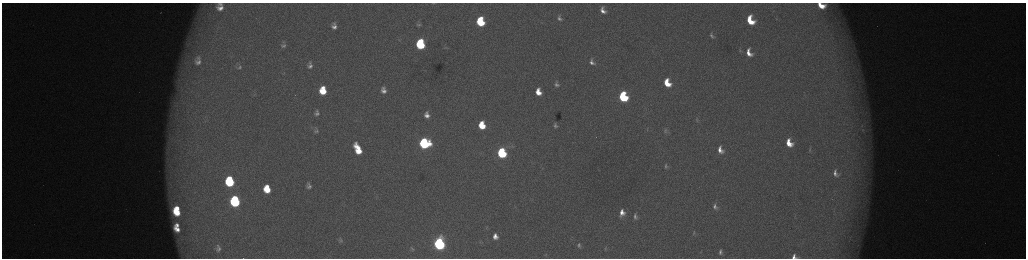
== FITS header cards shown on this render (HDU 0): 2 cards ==
NAXIS1  =                 2048 /fastest changing axis
NAXIS2  =                  512 /next to fastest changing axis

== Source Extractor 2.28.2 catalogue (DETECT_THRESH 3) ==
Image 2048 x 512 px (HDU 0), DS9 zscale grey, zoomed out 1/2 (1 PNG px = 2 x 2 image px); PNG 1028 x 260 px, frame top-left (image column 1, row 511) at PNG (2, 3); no overlay
Background 174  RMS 2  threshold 6.01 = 3 sigma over >= 5 px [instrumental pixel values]
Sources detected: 71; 6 cannot appear on this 1/2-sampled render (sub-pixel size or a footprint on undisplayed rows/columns) and are not listed; the other 65 listed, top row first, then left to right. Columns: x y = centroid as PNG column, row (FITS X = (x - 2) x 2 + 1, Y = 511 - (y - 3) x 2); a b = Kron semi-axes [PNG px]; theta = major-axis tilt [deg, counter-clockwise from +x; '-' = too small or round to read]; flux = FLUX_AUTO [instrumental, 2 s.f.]
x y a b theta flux
433 3 6 2 1 450
220 4 6 4 -11 1000
821 5 9 6 -25 7500
220 8 7 6 - 3000
603 10 6 4 -66 2500
559 18 7 5 -67 1400
750 20 8 6 -63 11000
480 22 8 6 -78 24000
418 25 8 6 -4 1400
334 26 7 6 - 2300
712 36 8 5 -65 1100
420 44 7 6 - 38000
283 46 7 4 9 870
445 48 5 4 - 620
740 51 6 3 -42 480
749 53 9 6 -64 4500
198 58 10 8 -61 2800
198 62 13 9 -18 3800
592 62 8 5 -65 1800
310 65 8 6 -88 2000
239 67 7 4 41 700
667 83 7 5 -66 9600
556 84 8 6 -76 1500
383 90 7 5 -80 2400
323 91 8 6 -88 11000
538 92 7 5 -73 5700
623 97 7 5 -70 42000
317 114 9 7 -26 2000
427 115 6 4 -78 2300
697 120 4 3 - 360
482 125 6 5 - 11000
555 126 6 5 - 1100
647 130 4 2 - 310
862 130 6 3 -81 780
316 131 8 7 - 1500
665 131 7 6 - 1100
424 143 7 7 - 59000
789 143 9 6 -61 7300
358 149 11 5 -65 10000
720 150 6 4 -65 3000
810 150 8 4 -85 880
502 153 6 5 - 52000
666 166 7 4 -84 860
835 173 7 4 -71 1900
230 181 8 6 -81 36000
309 186 10 8 -81 2300
267 189 7 6 - 11000
235 201 7 6 - 62000
715 206 6 4 -79 1400
177 208 4 3 - 4500
177 212 7 5 -34 9700
622 213 8 6 83 3600
635 216 8 5 -84 1400
177 225 4 3 - 1500
177 229 7 4 -39 3600
694 233 6 3 70 520
495 236 5 4 - 2900
340 240 9 6 -87 1300
439 244 7 6 - 130000
579 245 5 4 - 880
218 248 11 8 -84 2500
605 248 8 4 70 770
412 249 9 3 -71 740
720 252 7 4 -86 1200
794 256 4 4 - 1700
At the frame edge (FLAGS 8, measured only in part): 3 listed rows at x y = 433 3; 821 5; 794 256
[6 sub-pixel or undisplayed-footprint detections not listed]